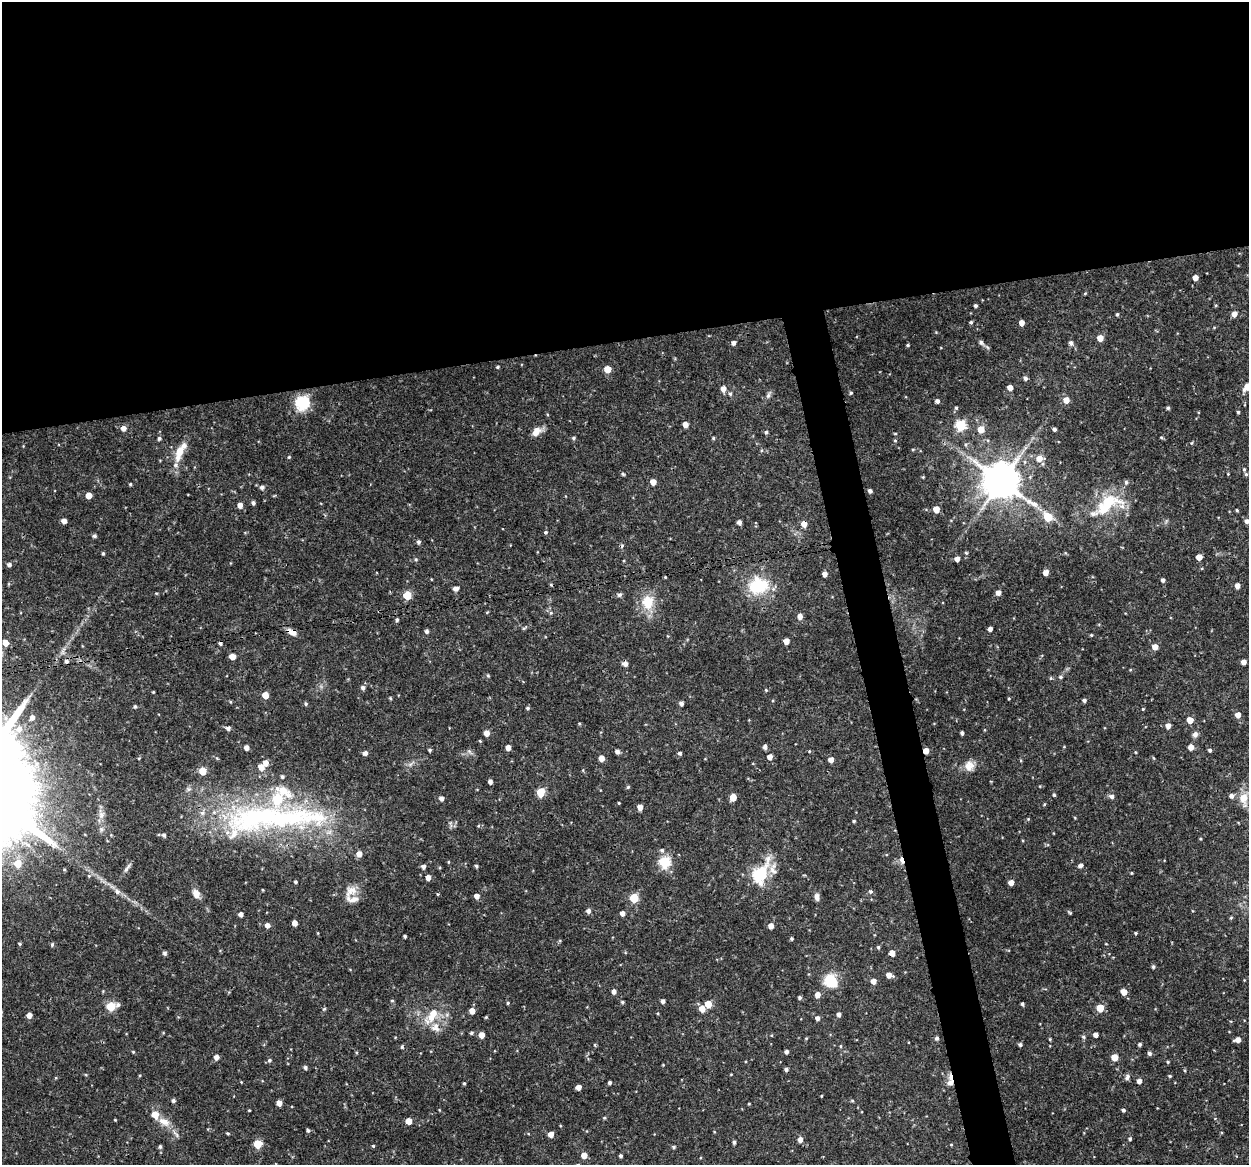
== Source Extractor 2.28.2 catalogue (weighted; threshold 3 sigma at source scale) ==
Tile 2 of 4 x 4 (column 2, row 1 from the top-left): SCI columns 1249-2495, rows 3527-4689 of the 4992 x 4776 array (HDU 1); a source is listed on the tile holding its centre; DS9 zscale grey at full resolution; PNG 1251 x 1167 px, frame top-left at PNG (2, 2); no overlay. Shown black and unused: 32% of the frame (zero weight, under 3 of 4 exposures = <1% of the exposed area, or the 3 px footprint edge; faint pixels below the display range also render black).
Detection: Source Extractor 2.28.2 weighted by HDU 2 'WHT'; one run over the whole footprint, this tile lists its part. Background 0.0465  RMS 0.0026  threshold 0.0115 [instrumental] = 3 sigma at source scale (4.5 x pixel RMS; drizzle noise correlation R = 1.50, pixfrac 1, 0.0396/0.0396 arcsec/px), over >= 5 px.
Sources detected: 296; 4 cosmic-ray / hot-pixel residue — not listed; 10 inside a brighter listed object's ellipse — not listed separately; the other 282 listed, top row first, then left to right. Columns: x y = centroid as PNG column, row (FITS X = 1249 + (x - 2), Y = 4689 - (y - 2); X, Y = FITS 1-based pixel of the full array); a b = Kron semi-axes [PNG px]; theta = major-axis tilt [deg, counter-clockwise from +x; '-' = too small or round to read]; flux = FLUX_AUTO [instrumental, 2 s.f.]
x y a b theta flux
1195 278 4 4 - 2.1
1085 293 5 3 - 0.24
975 306 3 3 - 0.56
1117 314 4 3 - 0.38
1234 314 5 5 - 1.7
971 322 4 3 - 0.39
1021 323 4 4 - 1.9
1100 338 5 4 - 2.8
981 342 8 6 -51 0.67
733 343 4 4 - 0.89
1071 343 6 5 - 0.74
908 345 4 3 - 0.34
498 367 4 3 - 0.32
607 369 5 5 - 4.1
1025 378 5 5 - 0.67
1247 387 7 5 46 3.9
1010 388 4 4 - 1.8
723 389 5 5 - 1.7
851 393 4 3 - 0.33
730 394 6 5 - 0.39
768 395 9 5 66 0.71
1066 400 5 5 - 2.3
937 401 4 4 - 0.87
302 403 6 6 - 42
956 408 5 4 - 0.38
1168 408 4 4 - 0.41
1238 412 3 3 - 0.35
685 425 4 4 - 2.1
960 426 5 5 - 21
123 428 5 5 - 1.4
981 429 5 5 - 3.5
1054 429 4 4 - 0.55
536 432 13 9 48 2.1
766 432 4 4 - 0.48
1161 437 4 4 - 0.28
159 438 5 5 - 0.48
574 438 5 4 - 0.42
713 438 4 3 - 0.33
895 440 4 4 - 0.29
1191 443 5 3 - 0.24
913 449 5 3 - 0.22
179 452 21 8 72 4.4
289 457 5 4 - 0.27
1039 458 7 6 - 2.5
1244 469 4 4 - 0.35
623 474 5 4 - 0.31
1228 474 3 3 - 0.18
1246 474 5 5 - 0.38
923 477 4 3 - 0.22
1001 481 11 10 - 750
653 482 5 5 - 2
1126 482 6 5 - 0.53
130 484 4 3 - 0.28
262 487 6 5 - 0.76
870 491 4 4 - 0.68
88 496 4 4 - 2.8
1108 501 41 22 -4 11
253 503 4 4 - 0.57
240 505 4 4 - 1.8
936 509 5 4 - 3.7
1237 510 4 3 - 0.29
1048 517 5 5 - 8.6
64 521 4 4 - 1.6
1247 521 5 5 - 0.91
739 522 4 4 - 0.89
804 524 5 5 - 2.1
546 532 5 4 - 0.35
94 536 4 4 - 0.62
418 542 5 4 - 0.57
103 553 4 3 - 0.37
966 553 4 4 - 0.26
1199 557 5 5 - 2.1
416 559 5 4 - 0.38
957 559 4 4 - 1.5
9 565 5 4 - 0.7
1046 573 5 4 - 2
825 574 4 4 - 1.3
665 577 4 3 - 0.21
1163 580 4 4 - 0.73
758 586 22 19 12 12
1237 586 4 4 - 1.5
456 589 6 5 - 1.1
156 593 5 3 - 0.23
998 593 5 5 - 1.2
407 595 5 5 - 8.3
619 595 6 5 - 0.59
648 602 16 13 88 5.9
551 613 5 5 - 0.41
800 616 7 6 - 1.1
397 620 4 4 - 0.47
990 629 4 4 - 1
427 631 4 4 - 0.69
292 632 12 6 -23 1.7
1091 635 4 4 - 0.26
786 641 5 4 - 2.1
5 643 5 5 - 2.1
1155 647 5 5 - 2.1
232 656 5 4 - 2.4
1244 662 4 4 - 1.6
625 664 5 5 - 1.1
1130 670 5 3 - 0.22
488 676 6 3 -19 0.29
1061 677 5 4 - 0.36
1051 678 5 4 - 0.29
363 688 5 5 - 0.72
766 690 4 4 - 0.28
153 692 2 2 - 0.21
265 695 5 4 - 2.9
390 698 4 4 - 0.28
1009 698 3 3 - 0.23
1084 700 4 4 - 0.59
681 703 5 4 - 0.76
306 704 4 4 - 0.38
135 707 4 4 - 0.43
528 708 5 4 - 0.38
1143 709 4 3 - 0.21
1238 715 5 5 - 1.7
32 717 6 5 - 1
1190 720 5 4 - 3
1168 726 5 5 - 1.6
228 728 5 5 - 0.83
19 729 9 8 - 1.7
486 733 5 4 - 2.4
962 733 4 3 - 0.59
1195 734 8 6 56 0.86
508 747 4 4 - 1.8
765 747 5 4 - 0.86
1191 747 5 4 - 1.8
246 748 4 4 - 1.4
430 750 4 3 - 0.37
1210 750 4 4 - 0.48
469 751 7 5 -44 0.55
617 751 5 4 - 0.93
809 751 4 4 - 0.22
926 751 4 4 - 2.2
365 753 5 4 - 0.96
679 753 4 4 - 0.55
770 757 5 4 - 1.7
601 758 5 4 - 2.1
831 760 4 4 - 1.8
266 763 5 5 - 1.8
969 766 14 12 75 2.3
261 767 5 5 - 2.2
202 771 5 5 - 4.5
282 777 4 4 - 0.47
490 782 4 4 - 1
628 787 4 4 - 0.33
541 792 5 5 - 9
1054 795 4 3 - 0.34
1111 796 5 5 - 0.87
1232 796 6 5 - 0.96
733 797 5 5 - 3.7
441 798 5 4 - 0.91
1244 799 20 11 -86 3.7
619 803 3 3 - 0.22
640 807 5 4 - 1.7
273 818 157 32 3 66
1028 819 4 4 - 0.21
854 821 4 3 - 0.33
1200 839 3 3 - 0.24
662 850 6 5 - 0.54
359 854 5 5 - 1.8
901 860 10 5 -71 0.92
448 862 4 4 - 0.24
664 862 6 5 - 23
18 864 6 5 - 5.1
1080 865 5 4 - 0.9
423 866 5 4 - 0.93
476 866 4 3 - 0.47
127 868 17 4 57 0.84
773 870 15 9 -55 1.9
1131 873 3 3 - 0.21
759 874 10 6 60 37
428 878 5 4 - 1.3
295 882 3 3 - 0.37
1011 882 4 4 - 1.8
263 890 3 2 - 0.2
351 891 18 12 40 2.9
870 891 5 5 - 0.47
117 892 8 7 - 0.88
196 894 11 8 -67 1.8
437 894 4 3 - 0.21
477 896 5 5 - 1.4
817 897 8 5 -86 1.1
634 898 5 5 - 10
588 911 5 5 - 0.92
622 913 4 4 - 1.2
1070 913 5 4 - 0.27
241 914 4 4 - 1.2
1231 918 4 4 - 0.28
295 923 4 4 - 1.7
267 925 5 4 - 1.1
771 926 5 4 - 1.8
1136 933 4 4 - 0.31
405 936 3 3 - 0.36
791 939 4 4 - 0.35
20 944 4 3 - 0.31
52 944 5 4 - 0.42
1106 944 4 2 - 0.17
878 947 5 4 - 0.31
164 953 5 5 - 0.49
892 953 5 4 - 2.1
1153 967 5 4 - 0.42
889 975 6 5 - 1.8
831 981 13 11 -51 8.3
873 981 4 4 - 2
614 991 5 4 - 1
1124 992 5 5 - 2.3
817 995 5 5 - 1.7
800 997 4 4 - 0.49
392 1001 4 3 - 0.26
663 1001 4 4 - 0.8
622 1002 4 3 - 0.36
508 1003 4 3 - 0.3
708 1004 5 5 - 4.3
1022 1004 4 3 - 0.47
111 1006 6 5 - 11
1100 1008 5 5 - 5.6
324 1009 5 4 - 0.3
702 1009 5 5 - 2.3
472 1011 5 4 - 2.1
658 1013 4 3 - 0.21
839 1014 5 4 - 0.79
29 1015 4 4 - 1.6
431 1017 23 11 46 4.5
486 1017 4 3 - 0.25
817 1018 5 4 - 0.97
471 1033 5 4 - 0.39
481 1035 5 4 - 2.5
1095 1035 4 4 - 1.3
1083 1037 6 5 - 0.42
806 1038 4 3 - 0.21
937 1038 5 4 - 0.58
1050 1039 4 4 - 0.24
1238 1040 6 4 16 1.5
1140 1044 4 4 - 0.48
595 1045 5 3 - 0.27
1020 1045 4 4 - 0.5
840 1046 5 3 - 0.23
402 1047 5 4 - 0.35
133 1052 4 4 - 0.22
786 1052 4 4 - 0.71
1149 1053 5 5 - 0.57
216 1057 5 4 - 1.3
1114 1057 5 5 - 3.5
269 1060 5 5 - 0.48
1168 1062 4 4 - 0.28
305 1067 4 4 - 0.58
786 1069 4 4 - 0.57
1170 1076 5 4 - 0.3
1127 1077 8 6 63 0.71
1139 1081 4 4 - 1.3
610 1082 4 4 - 0.57
951 1082 12 10 67 3.6
464 1083 4 3 - 0.33
579 1087 4 4 - 1.6
821 1096 4 2 - 0.18
173 1101 4 4 - 0.55
852 1101 5 3 - 0.28
279 1103 5 4 - 1.9
749 1104 4 2 - 0.19
249 1110 4 2 - 0.19
1123 1110 4 4 - 0.47
155 1115 7 6 - 3
604 1118 5 4 - 0.3
115 1120 3 3 - 0.19
409 1121 5 4 - 2.8
164 1122 17 9 -27 2.8
308 1131 5 4 - 0.42
228 1133 4 3 - 0.29
176 1134 13 5 -50 0.93
551 1134 4 4 - 2.2
800 1139 5 5 - 1.4
1130 1139 4 4 - 0.45
734 1142 5 4 - 0.43
257 1144 5 5 - 8.8
951 1145 5 3 - 0.2
373 1146 4 4 - 0.26
160 1147 5 4 - 0.48
674 1147 5 4 - 0.4
584 1155 5 5 - 2.2
621 1156 3 3 - 0.5
Overlapping masked pixels (flux is a lower limit): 6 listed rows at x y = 804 524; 292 632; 926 751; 273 818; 901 860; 951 1082
Isophote crosses this tile's border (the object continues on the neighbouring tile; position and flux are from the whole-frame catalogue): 2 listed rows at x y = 1247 387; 1247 521